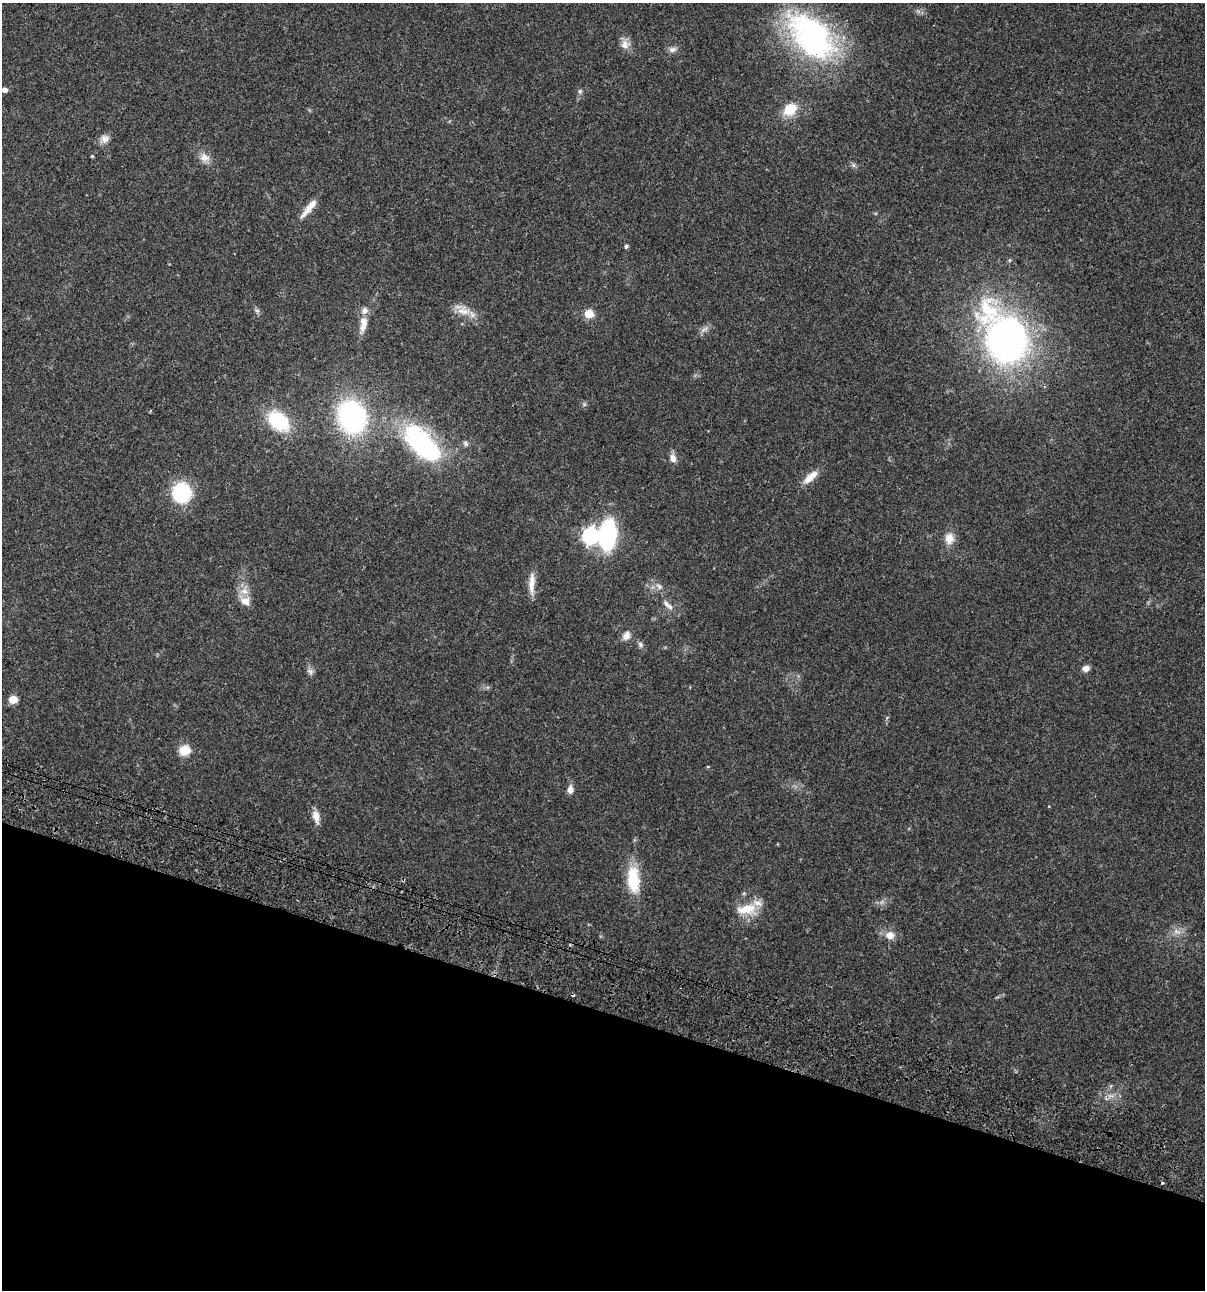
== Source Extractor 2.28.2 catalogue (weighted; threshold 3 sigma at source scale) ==
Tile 15 of 4 x 4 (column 3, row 4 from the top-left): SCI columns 2641-3843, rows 120-1407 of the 5404 x 5390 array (HDU 1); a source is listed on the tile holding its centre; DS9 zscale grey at full resolution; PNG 1207 x 1292 px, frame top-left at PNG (2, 3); no overlay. Shown black and unused: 22% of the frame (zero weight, under 3 of 4 exposures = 9% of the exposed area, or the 3 px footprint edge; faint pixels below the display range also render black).
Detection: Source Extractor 2.28.2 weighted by HDU 2 'WHT'; one run over the whole footprint, this tile lists its part. Background 0.047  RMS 0.0061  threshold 0.0276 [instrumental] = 3 sigma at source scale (4.5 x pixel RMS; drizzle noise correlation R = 1.50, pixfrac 1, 0.05/0.05 arcsec/px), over >= 5 px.
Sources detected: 50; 1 too faint to see at this stretch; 1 cosmic-ray / hot-pixel residue — not listed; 3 inside a brighter listed object's ellipse — not listed separately; the other 45 listed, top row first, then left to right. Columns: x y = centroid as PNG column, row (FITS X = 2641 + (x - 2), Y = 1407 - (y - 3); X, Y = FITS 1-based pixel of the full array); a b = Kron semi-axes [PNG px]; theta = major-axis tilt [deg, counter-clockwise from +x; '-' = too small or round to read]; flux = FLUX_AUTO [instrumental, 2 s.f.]
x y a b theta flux
812 37 68 39 -46 130
625 44 13 12 - 4.7
672 49 11 7 8 2.5
4 90 5 4 - 3
580 91 7 6 - 1.2
790 109 15 11 35 14
105 139 11 10 - 3.8
92 156 3 3 - 0.75
205 157 15 11 -23 4.8
853 165 6 6 - 1.2
309 207 30 7 51 7
626 246 4 4 - 1.4
257 311 6 6 - 1.3
463 311 21 11 -9 7.8
589 314 5 5 - 20
363 324 24 10 81 6.8
1006 339 41 28 -62 310
352 417 28 23 -71 110
278 421 17 12 -41 47
422 443 40 19 -46 99
465 443 8 6 -60 1.3
673 458 12 8 -74 3.4
810 477 23 9 42 6.9
182 492 20 18 82 36
608 535 23 13 85 78
590 536 7 7 - 180
949 538 13 11 -78 6.4
532 583 29 7 88 6.5
659 586 9 7 -38 2.5
245 601 14 12 -29 5.5
666 604 12 6 -50 2.9
626 635 12 9 70 3.9
640 644 8 6 -62 1.6
1086 668 8 7 - 3.2
310 671 10 7 -34 2
13 699 5 5 - 19
184 750 6 5 - 36
708 767 4 3 - 0.48
570 790 10 7 83 3.5
316 816 17 8 -79 5.1
633 879 31 13 -85 23
747 909 29 14 5 13
1177 932 12 6 -23 3.2
890 935 10 9 - 5.6
1162 1183 4 3 - 0.66